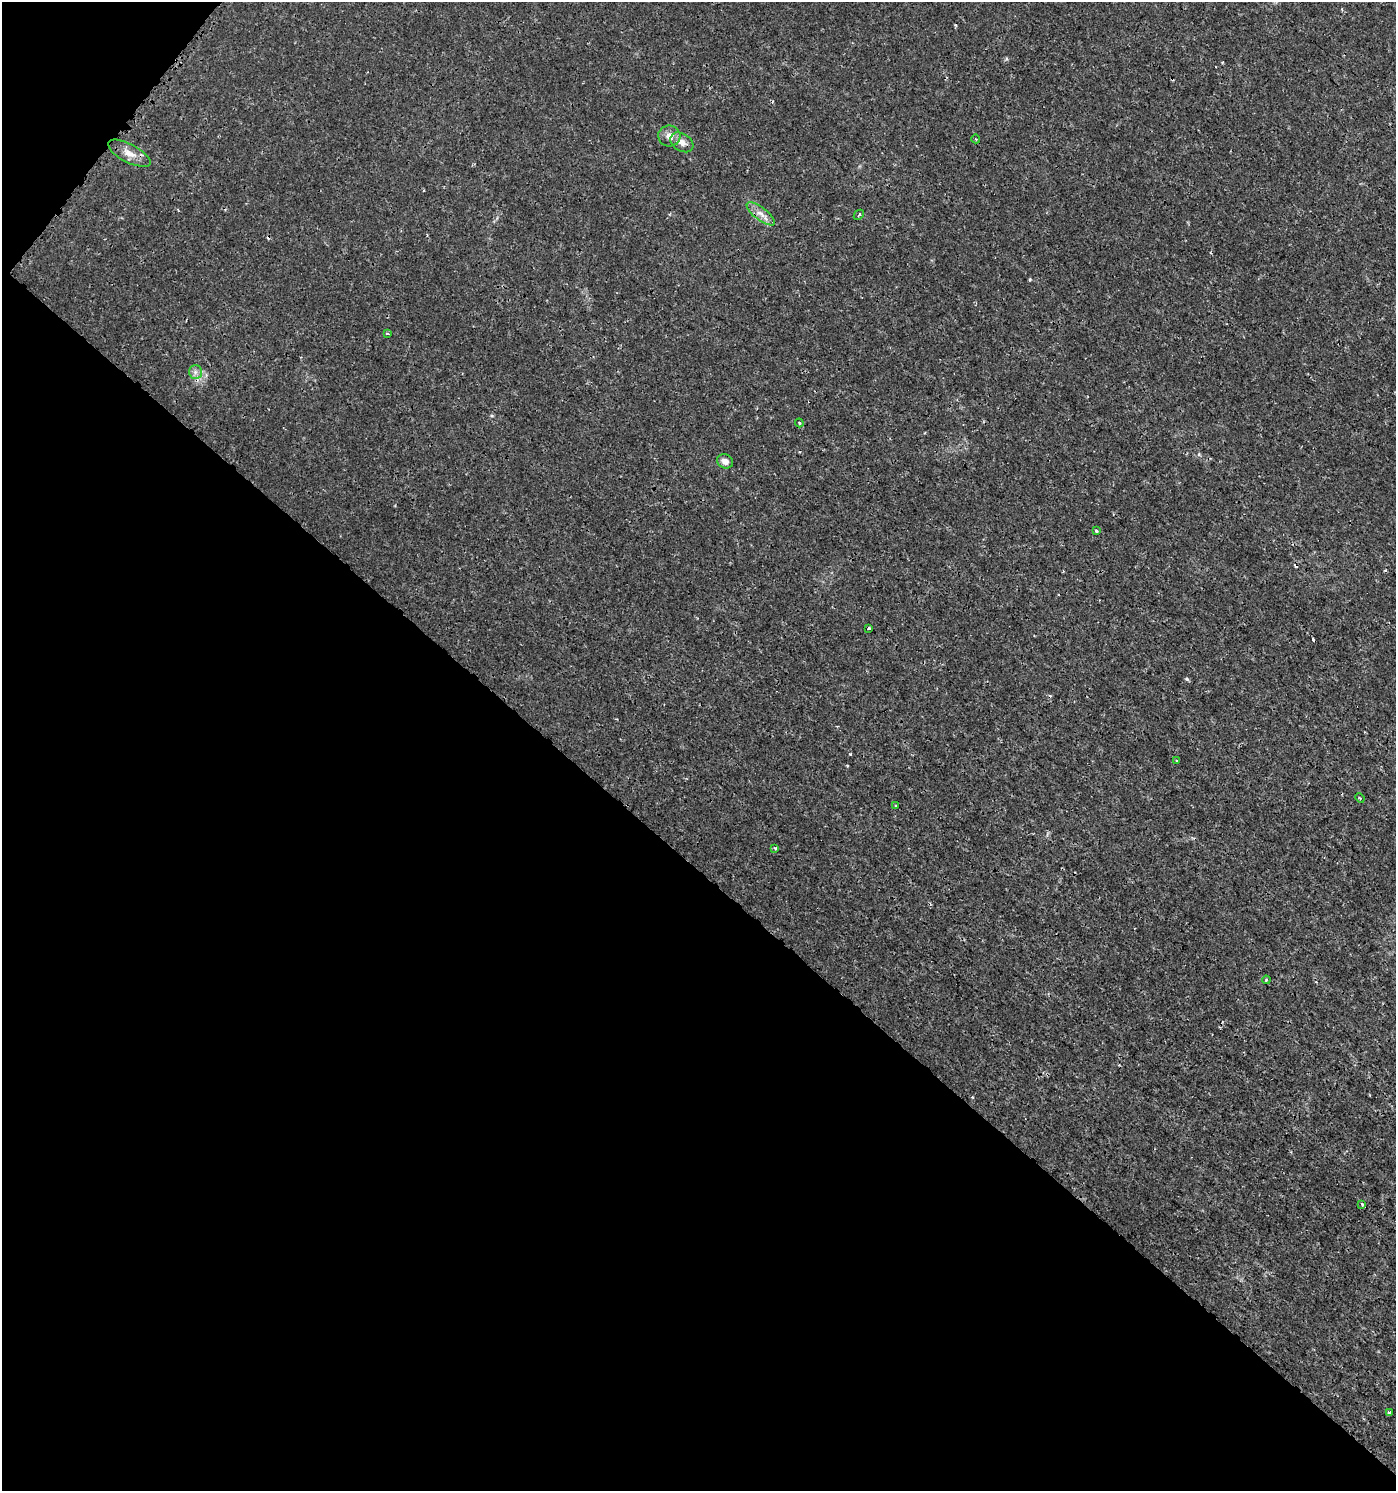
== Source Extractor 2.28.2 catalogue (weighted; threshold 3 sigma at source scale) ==
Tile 9 of 4 x 4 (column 1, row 3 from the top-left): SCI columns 213-1606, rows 1537-3025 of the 6070 x 6043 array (HDU 1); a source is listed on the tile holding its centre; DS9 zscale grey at full resolution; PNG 1398 x 1493 px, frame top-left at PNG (2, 2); each listed source drawn as its Kron ellipse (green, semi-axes under 4 px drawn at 4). Shown black and unused: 43% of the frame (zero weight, under 3 of 4 exposures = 5% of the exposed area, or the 3 px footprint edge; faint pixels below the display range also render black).
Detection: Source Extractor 2.28.2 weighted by HDU 2 'WHT'; one run over the whole footprint, this tile lists its part. Background 0.00141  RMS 7.0e-04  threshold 0.00314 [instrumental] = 3 sigma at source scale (4.5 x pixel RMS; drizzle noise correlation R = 1.50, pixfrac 1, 0.0396/0.0396 arcsec/px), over >= 5 px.
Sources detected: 22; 3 cosmic-ray / hot-pixel residue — neither listed nor drawn; the other 19 listed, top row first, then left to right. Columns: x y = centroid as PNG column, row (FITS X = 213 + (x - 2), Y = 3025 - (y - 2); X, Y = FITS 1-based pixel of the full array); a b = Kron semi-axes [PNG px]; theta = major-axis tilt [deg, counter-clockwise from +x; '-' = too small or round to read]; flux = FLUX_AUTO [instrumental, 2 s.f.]
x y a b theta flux
669 136 11 10 - 0.52
976 139 4 3 - 0.064
682 142 12 8 -31 0.49
129 153 23 9 -28 0.78
761 214 17 6 -38 0.53
859 215 6 2 45 0.062
387 333 3 2 - 0.082
195 372 7 6 - 0.24
799 423 4 3 - 0.083
725 461 8 7 - 0.44
1096 531 4 3 - 0.091
869 628 3 3 - 0.1
1177 760 4 3 - 0.076
1360 798 5 3 - 0.068
896 806 3 3 - 0.074
775 848 4 3 - 0.073
1266 980 4 3 - 0.079
1362 1204 4 3 - 0.15
1390 1412 3 3 - 0.45
Overlapping masked pixels (flux is a lower limit): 1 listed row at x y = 129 153
Unlisted compact peaks at least as high as the median listed source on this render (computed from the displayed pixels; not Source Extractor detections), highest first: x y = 1187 679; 850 754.